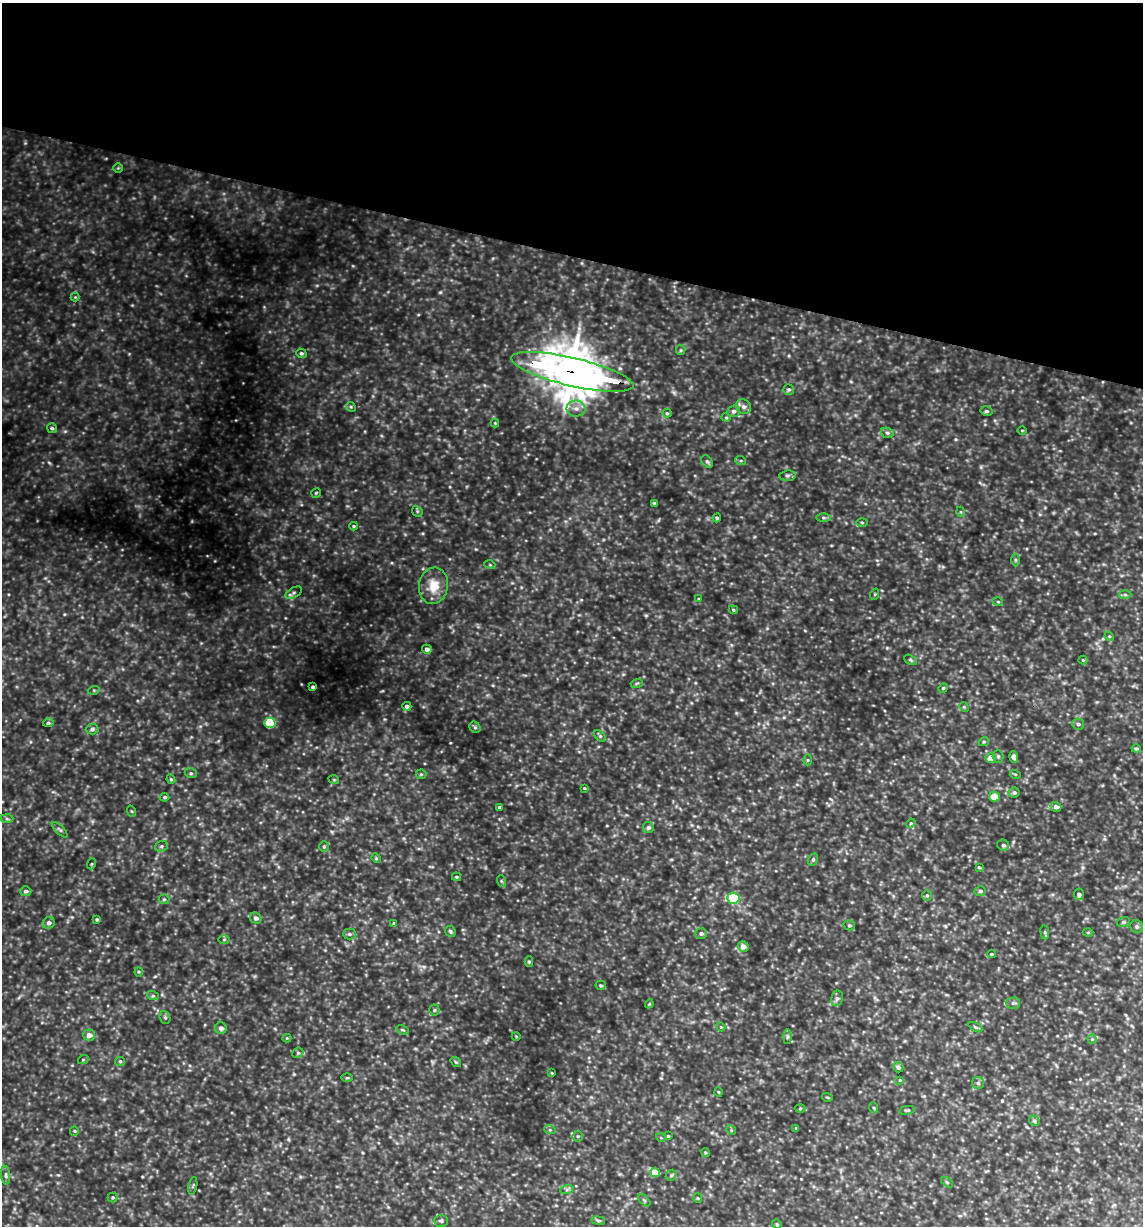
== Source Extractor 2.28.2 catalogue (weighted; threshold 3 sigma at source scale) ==
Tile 2 of 4 x 4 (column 2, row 1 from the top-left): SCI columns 1259-2399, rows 3675-4898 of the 4916 x 4899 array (HDU 1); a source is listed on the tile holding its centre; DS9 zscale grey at full resolution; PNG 1145 x 1228 px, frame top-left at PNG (2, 3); each listed source drawn as its Kron ellipse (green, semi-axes under 4 px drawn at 4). Shown black and unused: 21% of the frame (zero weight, under 3 of 4 exposures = <1% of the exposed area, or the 3 px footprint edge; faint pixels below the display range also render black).
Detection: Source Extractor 2.28.2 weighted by HDU 2 'WHT'; one run over the whole footprint, this tile lists its part. Background 0.424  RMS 0.053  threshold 0.239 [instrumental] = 3 sigma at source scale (4.5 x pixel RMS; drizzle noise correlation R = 1.50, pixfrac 1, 0.05/0.05 arcsec/px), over >= 5 px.
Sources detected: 158; all 158 listed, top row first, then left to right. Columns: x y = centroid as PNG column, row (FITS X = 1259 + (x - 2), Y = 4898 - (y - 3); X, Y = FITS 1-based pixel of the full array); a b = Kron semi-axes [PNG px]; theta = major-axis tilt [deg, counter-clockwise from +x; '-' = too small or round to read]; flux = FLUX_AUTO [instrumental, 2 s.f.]
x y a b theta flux
118 168 5 4 - 5.7
75 297 4 4 - 4.7
681 350 5 4 - 6.8
301 353 5 4 - 9
572 372 63 14 -13 21000
789 389 5 5 - 8.5
351 407 5 4 - 6
744 407 8 7 - 17
576 408 9 8 - 29
734 411 6 5 - 14
986 411 6 4 -12 8.8
667 413 4 4 - 6.6
726 417 4 4 - 5.5
495 423 4 4 - 4.5
52 428 5 5 - 8.2
1022 430 5 3 - 4.1
887 433 6 5 - 9.5
707 461 7 5 -49 10
741 461 5 3 - 6
787 476 8 5 5 11
316 493 5 3 - 5
654 503 4 3 - 7
417 511 6 4 -48 7.4
961 512 5 3 - 5.1
717 518 4 4 - 6.3
823 518 7 4 -1 8.9
862 522 5 3 - 5.1
354 526 4 4 - 5.5
1015 560 6 4 -90 7.5
490 565 5 3 - 5
433 586 18 14 82 95
294 593 9 5 29 13
875 594 5 3 - 5.1
1125 594 6 4 -1 8.5
699 599 4 4 - 5.2
998 602 5 3 - 5
733 610 4 3 - 6.4
1109 636 5 4 - 5.1
427 649 5 4 - 19
911 660 7 4 -28 7.9
1083 660 4 4 - 5.1
637 683 6 3 18 6.4
313 687 4 3 - 11
943 688 5 4 - 6.5
94 690 6 3 17 6
407 706 4 4 - 15
964 707 5 4 - 6.2
48 723 5 4 - 10
270 723 5 5 - 300
1078 724 6 5 - 13
475 727 6 5 - 7.4
92 729 6 5 - 11
600 736 7 4 -45 8.7
984 742 5 4 - 6.5
1136 749 5 4 - 7.7
998 756 6 5 - 8.6
1014 757 6 4 -82 13
991 758 5 5 - 60
808 760 5 3 - 5
191 773 6 5 - 8.5
421 774 5 5 - 6.3
1015 774 5 3 - 4.8
171 779 5 4 - 7.1
334 780 5 3 - 4.2
584 788 3 3 - 4.7
1014 793 5 5 - 11
165 797 4 3 - 8.1
994 797 5 5 - 97
1056 807 5 5 - 22
499 808 3 3 - 12
131 811 6 3 -70 5.7
7 819 6 4 -2 9.3
911 823 5 4 - 4.9
648 828 5 5 - 12
60 830 10 4 -44 11
1003 845 6 5 - 9.9
161 846 6 5 - 10
324 847 5 4 - 7.1
376 858 5 4 - 5.3
813 859 6 4 63 8.6
91 864 5 3 - 5.1
979 867 4 4 - 5.9
456 877 4 3 - 6.8
501 881 6 3 -71 5.5
26 891 5 5 - 12
980 891 5 5 - 9
1079 894 6 5 - 15
927 895 5 5 - 8.6
733 898 6 5 - 340
164 899 5 5 - 6.7
256 918 6 5 - 15
97 919 4 4 - 7.5
1123 922 6 5 - 11
49 923 6 5 - 17
394 923 4 4 - 5.2
849 925 6 5 - 8.8
1137 927 7 6 - 13
450 931 6 5 - 9.1
1045 932 7 3 -82 7.1
1088 932 5 3 - 4.7
701 933 6 5 - 13
349 934 6 5 - 11
224 939 5 4 - 5.6
743 946 5 5 - 30
991 954 4 3 - 5.3
529 962 5 4 - 7.1
139 972 4 4 - 5.6
601 985 5 4 - 7.4
153 996 6 4 -18 7.1
837 998 8 6 77 13
1013 1003 7 5 1 11
649 1004 4 3 - 4.7
434 1010 5 5 - 7.9
165 1017 6 5 - 9.8
721 1027 4 3 - 4.6
975 1027 7 4 -28 8.2
221 1028 6 5 - 20
403 1030 6 3 -25 6.6
89 1035 6 5 - 27
516 1036 4 3 - 3.9
787 1037 7 4 90 8.6
287 1038 4 4 - 4.6
1092 1039 4 4 - 6.1
298 1053 6 5 - 8.5
83 1060 5 3 - 4.9
120 1061 5 4 - 7
456 1062 6 3 -35 5.9
898 1067 5 5 - 16
552 1073 3 3 - 3.6
347 1078 5 3 - 5.3
900 1080 4 4 - 4.6
978 1083 6 6 - 11
718 1092 5 3 - 4.3
827 1097 5 3 - 4.9
874 1108 5 3 - 5.6
800 1109 5 3 - 4.8
907 1110 8 3 10 8.1
1034 1121 6 5 - 8.4
796 1128 4 4 - 4.8
550 1130 6 3 -18 5.6
731 1130 5 4 - 6.3
74 1131 5 4 - 5.7
578 1136 5 5 - 7.6
668 1136 4 4 - 5.5
661 1138 5 3 - 4.3
705 1152 4 3 - 5.1
655 1172 5 4 - 81
6 1175 9 4 -85 11
671 1175 6 5 - 7.9
947 1182 7 3 -37 6.1
193 1186 9 2 79 6.2
567 1189 7 4 19 9
113 1197 5 5 - 6.7
698 1198 5 4 - 5.4
644 1200 7 3 -45 6.8
441 1221 7 6 - 11
598 1221 7 3 -9 7.7
777 1224 5 4 - 5.5
Overlapping masked pixels (flux is a lower limit): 1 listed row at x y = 572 372
Unlisted compact peaks at least as high as the median listed source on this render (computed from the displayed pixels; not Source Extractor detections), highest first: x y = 646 615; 450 743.